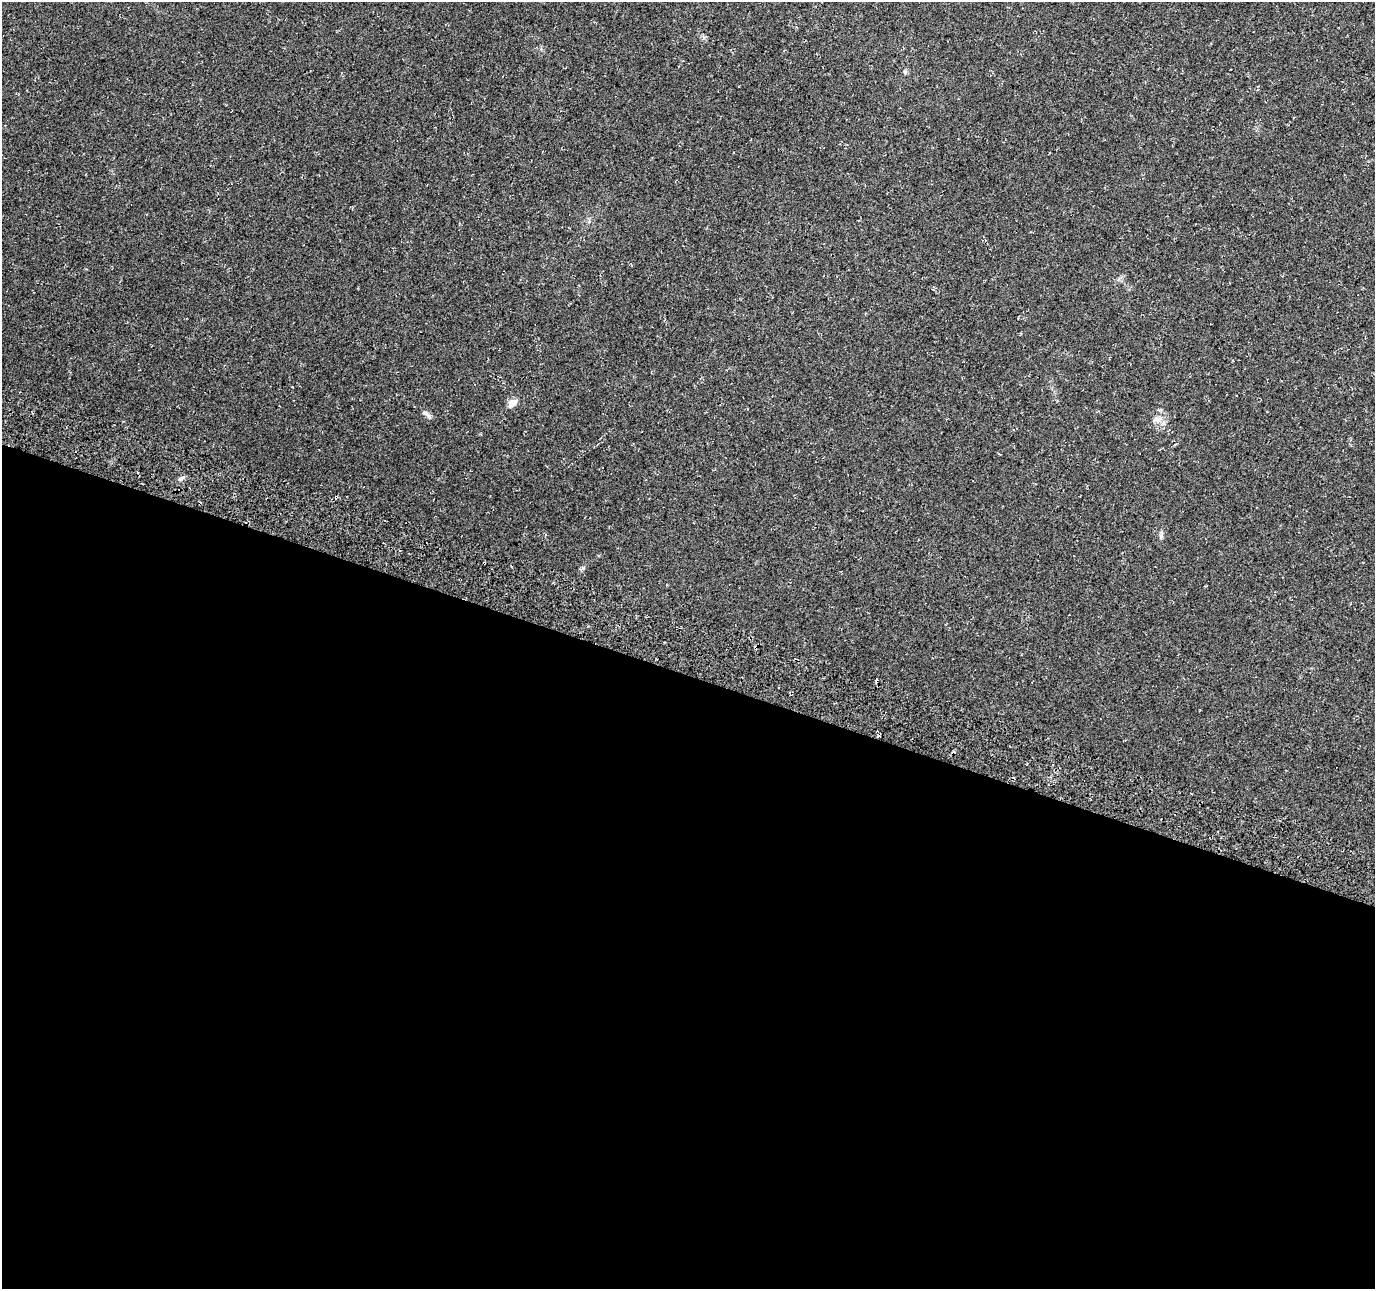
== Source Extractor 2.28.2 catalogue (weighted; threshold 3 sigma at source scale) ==
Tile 14 of 4 x 4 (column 2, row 4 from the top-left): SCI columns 1407-2779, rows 332-1618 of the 5548 x 5749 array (HDU 1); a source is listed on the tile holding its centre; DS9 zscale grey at full resolution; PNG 1377 x 1291 px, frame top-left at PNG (2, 2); no overlay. Shown black and unused: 48% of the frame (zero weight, under 3 of 4 exposures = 4% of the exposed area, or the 3 px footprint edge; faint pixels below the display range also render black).
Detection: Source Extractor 2.28.2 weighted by HDU 2 'WHT'; one run over the whole footprint, this tile lists its part. Background 0.0805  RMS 0.0079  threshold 0.0355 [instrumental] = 3 sigma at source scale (4.5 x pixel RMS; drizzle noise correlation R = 1.50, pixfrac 1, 0.0396/0.0396 arcsec/px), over >= 5 px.
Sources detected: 9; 2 cosmic-ray / hot-pixel residue — not listed; the other 7 listed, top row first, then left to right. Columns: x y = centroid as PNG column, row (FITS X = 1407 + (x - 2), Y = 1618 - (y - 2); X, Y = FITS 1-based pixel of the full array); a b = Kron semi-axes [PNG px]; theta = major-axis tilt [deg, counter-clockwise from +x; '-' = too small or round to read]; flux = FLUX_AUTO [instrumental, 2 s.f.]
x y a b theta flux
905 71 7 5 87 1.6
512 403 11 7 43 6.3
429 416 11 5 -53 2.6
1157 419 14 6 11 4
181 478 9 4 27 1.9
1161 535 13 4 75 2.2
484 563 3 3 - 1.4
Overlapping masked pixels (flux is a lower limit): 1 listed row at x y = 484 563